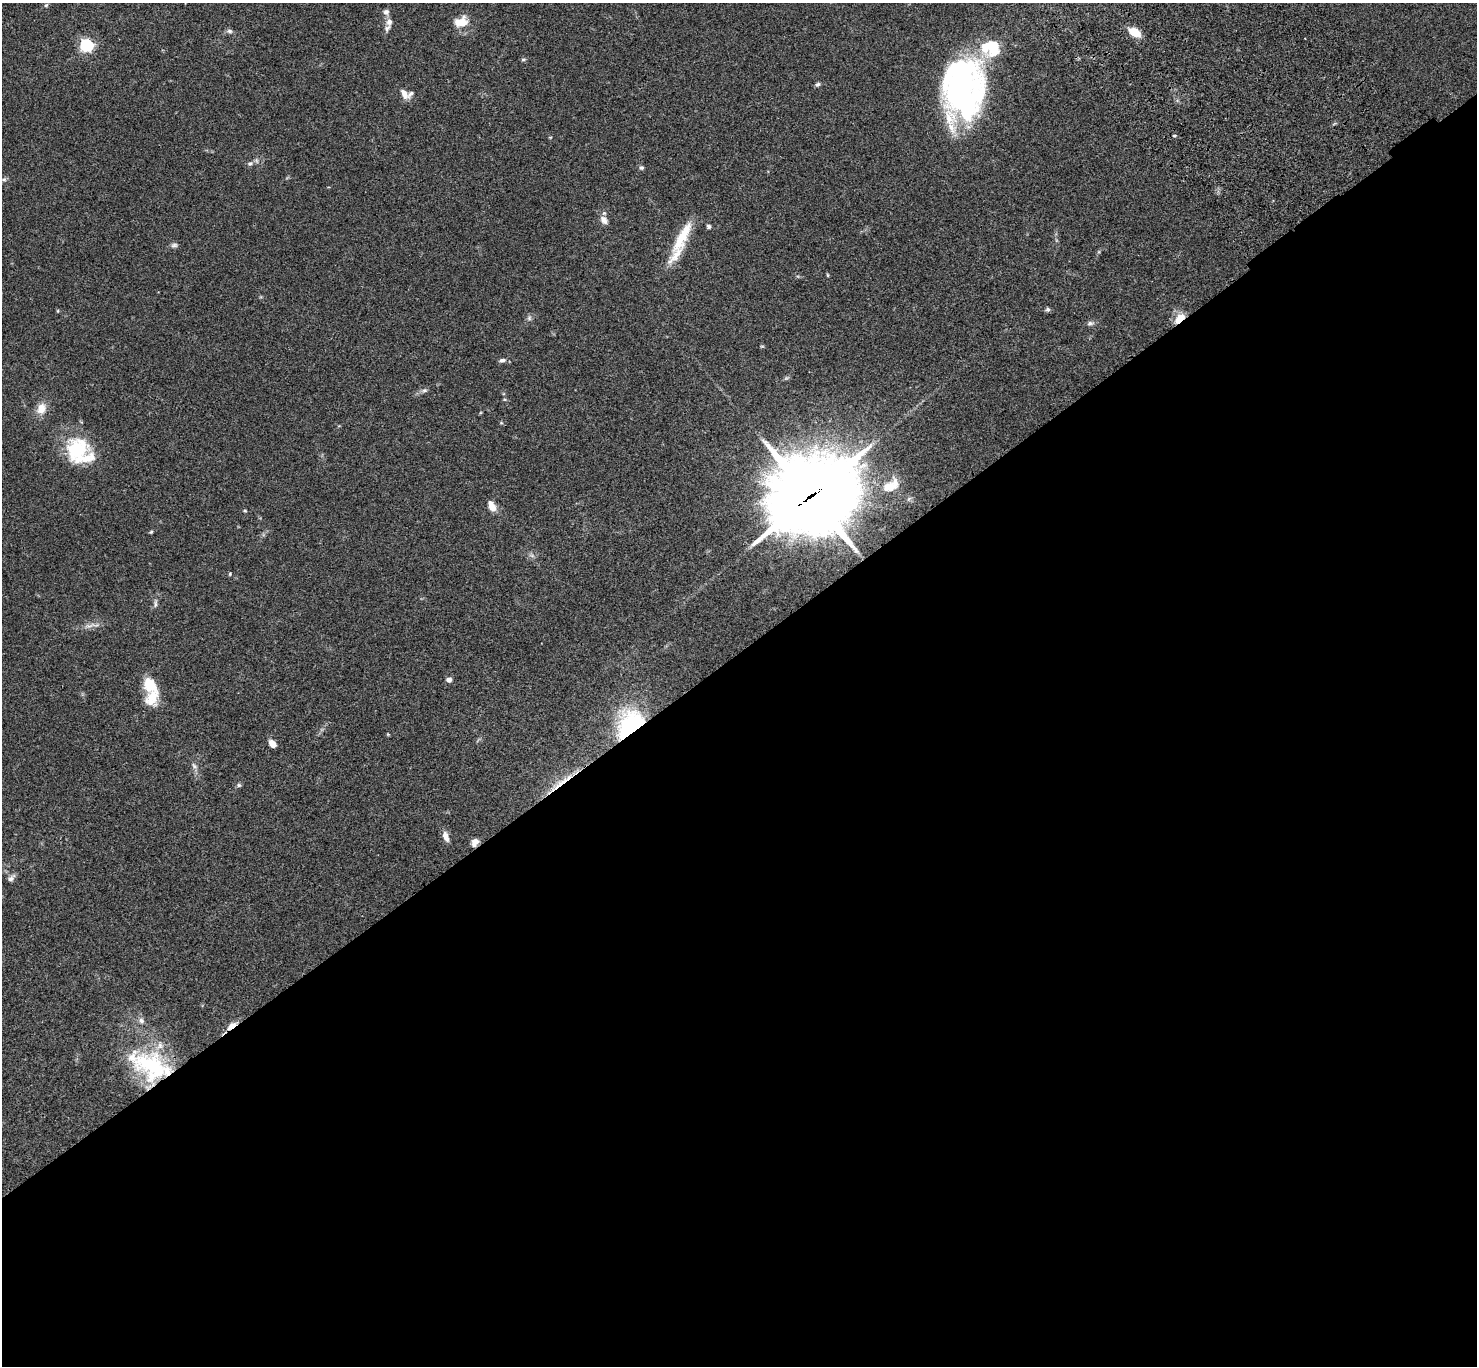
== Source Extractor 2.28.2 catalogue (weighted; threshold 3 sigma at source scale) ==
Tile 15 of 4 x 4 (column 3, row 4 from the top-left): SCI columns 3054-4528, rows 383-1746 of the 6106 x 6082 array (HDU 1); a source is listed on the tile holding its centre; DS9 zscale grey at full resolution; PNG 1479 x 1368 px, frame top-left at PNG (2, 3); no overlay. Shown black and unused: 53% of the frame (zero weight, under 3 of 4 exposures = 6% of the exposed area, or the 3 px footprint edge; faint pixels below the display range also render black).
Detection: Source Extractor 2.28.2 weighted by HDU 2 'WHT'; one run over the whole footprint, this tile lists its part. Background 0.0592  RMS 0.0053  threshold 0.0239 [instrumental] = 3 sigma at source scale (4.5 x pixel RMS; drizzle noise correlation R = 1.50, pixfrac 1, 0.05/0.05 arcsec/px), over >= 5 px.
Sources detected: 65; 2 inside a brighter object's white glare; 1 long thin detection or spike segment (spike, bleed or trail) — not listed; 8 inside a brighter listed object's ellipse — not listed separately; the other 54 listed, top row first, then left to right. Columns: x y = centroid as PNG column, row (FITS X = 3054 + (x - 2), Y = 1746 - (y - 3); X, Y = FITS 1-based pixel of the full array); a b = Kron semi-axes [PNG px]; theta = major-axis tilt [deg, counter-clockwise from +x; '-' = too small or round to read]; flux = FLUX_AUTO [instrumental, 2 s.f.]
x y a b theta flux
46 5 6 4 43 0.76
386 12 8 8 - 2
389 22 10 8 77 2.6
461 22 16 11 13 9
229 31 8 6 -1 1.4
1135 32 13 8 -30 9
1305 38 2 2 - 0.33
86 45 6 6 - 73
523 59 7 3 8 0.75
961 83 61 41 87 150
818 84 7 5 24 1.1
404 94 14 7 -58 4
1174 136 4 3 - 0.59
250 163 9 6 25 1.6
641 168 6 6 - 1.1
4 179 6 5 - 1.1
604 220 12 8 -53 3.2
709 226 6 5 - 1
682 237 50 12 61 17
174 245 9 7 14 1.5
828 275 5 3 - 0.5
1047 309 6 5 - 1.2
529 318 8 6 -90 1.3
1179 318 16 8 46 6.8
1090 323 9 6 9 1.5
762 346 6 3 18 0.53
502 360 9 6 10 1.5
786 378 7 4 44 0.85
424 390 8 5 20 1.3
505 399 6 4 -20 0.68
41 408 15 11 65 6
501 423 5 3 - 0.53
77 450 33 30 -88 30
891 485 26 15 34 11
811 496 35 30 29 4000
492 506 13 8 -62 4.8
245 511 4 4 - 0.52
151 532 4 4 - 0.64
532 556 7 4 -1 1.2
230 574 5 4 - 0.53
155 603 14 4 88 1.5
91 625 28 6 7 3.5
449 680 6 6 - 2.1
149 684 17 14 -72 11
629 724 36 25 54 53
272 744 8 6 -47 4.2
194 766 10 7 -61 2
239 785 6 5 - 0.99
446 837 13 7 -70 3.5
475 842 10 7 61 3.1
11 878 10 6 41 1.8
141 1021 10 7 -67 2.2
232 1026 13 6 36 5.1
152 1066 49 31 -27 59
Overlapping masked pixels (flux is a lower limit): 6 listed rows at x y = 1179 318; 811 496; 629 724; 475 842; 232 1026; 152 1066